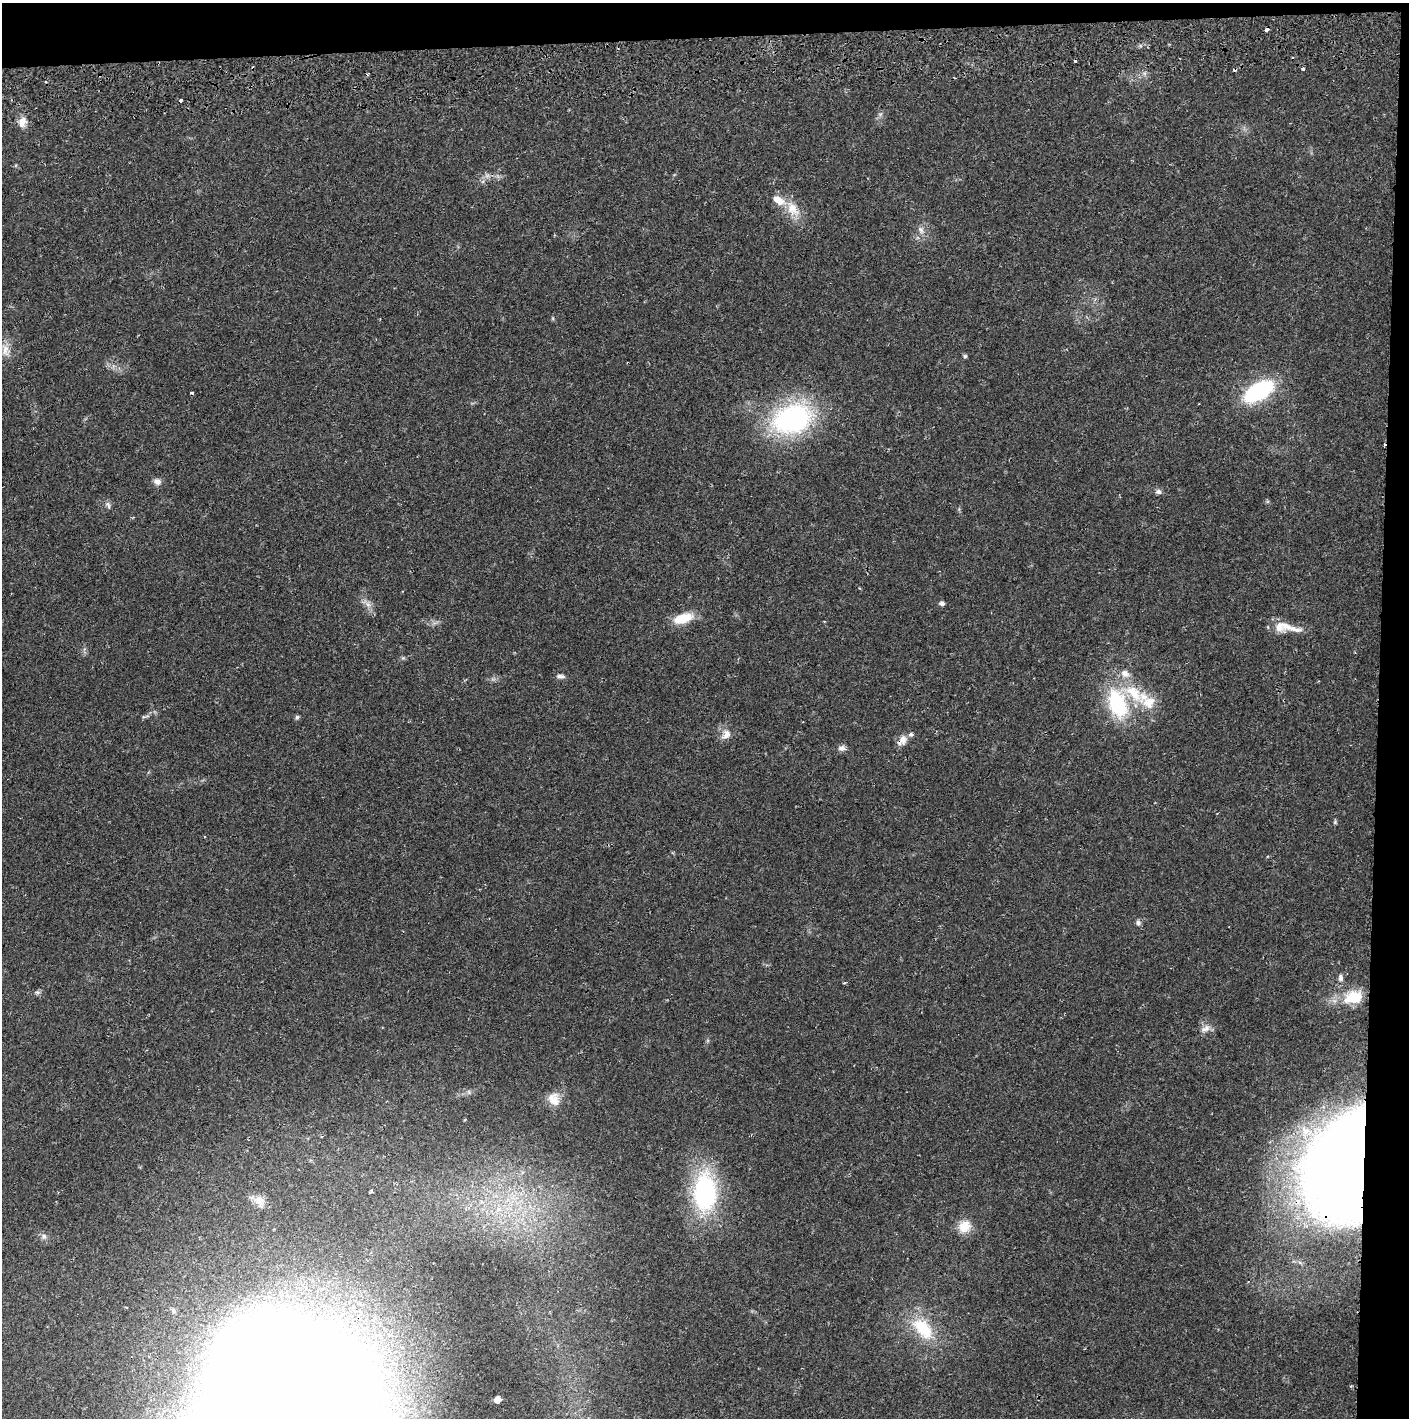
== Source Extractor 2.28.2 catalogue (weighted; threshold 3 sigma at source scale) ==
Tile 3 of 3 x 3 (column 3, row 1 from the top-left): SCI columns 2818-4224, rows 2890-4305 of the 4232 x 4364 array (HDU 1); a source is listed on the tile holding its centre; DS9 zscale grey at full resolution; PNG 1411 x 1420 px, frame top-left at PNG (2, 3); no overlay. Shown black and unused: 5% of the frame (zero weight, under 2 of 3 exposures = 3% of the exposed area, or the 3 px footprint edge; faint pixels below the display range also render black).
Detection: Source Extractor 2.28.2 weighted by HDU 2 'WHT'; one run over the whole footprint, this tile lists its part. Background 0.0219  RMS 0.0035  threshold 0.0159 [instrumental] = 3 sigma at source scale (4.5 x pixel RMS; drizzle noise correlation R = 1.50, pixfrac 1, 0.05/0.05 arcsec/px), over >= 5 px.
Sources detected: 56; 1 inside a brighter object's white glare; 4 cosmic-ray / hot-pixel residue — not listed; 6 inside a brighter listed object's ellipse — not listed separately; the other 45 listed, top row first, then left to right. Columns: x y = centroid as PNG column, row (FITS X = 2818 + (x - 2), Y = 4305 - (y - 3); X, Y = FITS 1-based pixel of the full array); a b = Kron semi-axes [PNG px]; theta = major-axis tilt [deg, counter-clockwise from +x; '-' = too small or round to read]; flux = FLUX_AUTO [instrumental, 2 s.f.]
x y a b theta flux
1303 69 3 3 - 1.3
180 100 3 3 - 1.2
22 122 14 9 73 2.9
793 209 25 14 -58 6.9
921 230 11 6 -61 1.6
553 318 6 3 73 0.4
6 350 17 10 -77 3.5
965 356 5 5 - 0.57
1259 391 28 14 32 38
192 393 4 3 - 0.53
792 419 35 24 16 69
157 481 10 8 -27 1.7
1158 492 9 6 -12 1.1
108 505 11 5 -67 1
133 517 3 3 - 0.33
942 603 5 4 - 1.3
368 604 9 6 -68 1.6
683 618 21 9 16 9.4
1286 626 20 10 -28 3.9
560 676 11 5 -2 1.2
1147 701 33 19 -40 11
1117 704 41 24 -72 26
297 717 6 5 - 0.67
726 734 14 10 53 2.8
902 740 16 10 46 2.7
842 748 10 7 -2 1.4
1335 822 8 4 82 0.51
1138 922 7 6 - 0.98
1340 978 9 6 90 1.4
844 983 4 3 - 0.34
38 992 7 5 -6 0.81
1353 997 26 17 16 11
1206 1028 11 9 89 2.2
469 1092 7 4 -72 0.55
554 1099 17 13 -68 4.7
1347 1168 72 50 79 800
371 1191 5 4 - 0.46
705 1193 38 22 90 51
259 1201 17 12 -61 3.3
964 1226 17 15 39 5.4
44 1236 8 7 - 1.2
173 1311 8 5 -47 0.82
923 1328 36 20 -48 16
291 1397 98 71 -33 2000
497 1400 5 5 - 3.6
Overlapping masked pixels (flux is a lower limit): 3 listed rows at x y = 902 740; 1347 1168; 291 1397
Isophote crosses this tile's border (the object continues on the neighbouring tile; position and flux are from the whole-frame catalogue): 1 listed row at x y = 291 1397